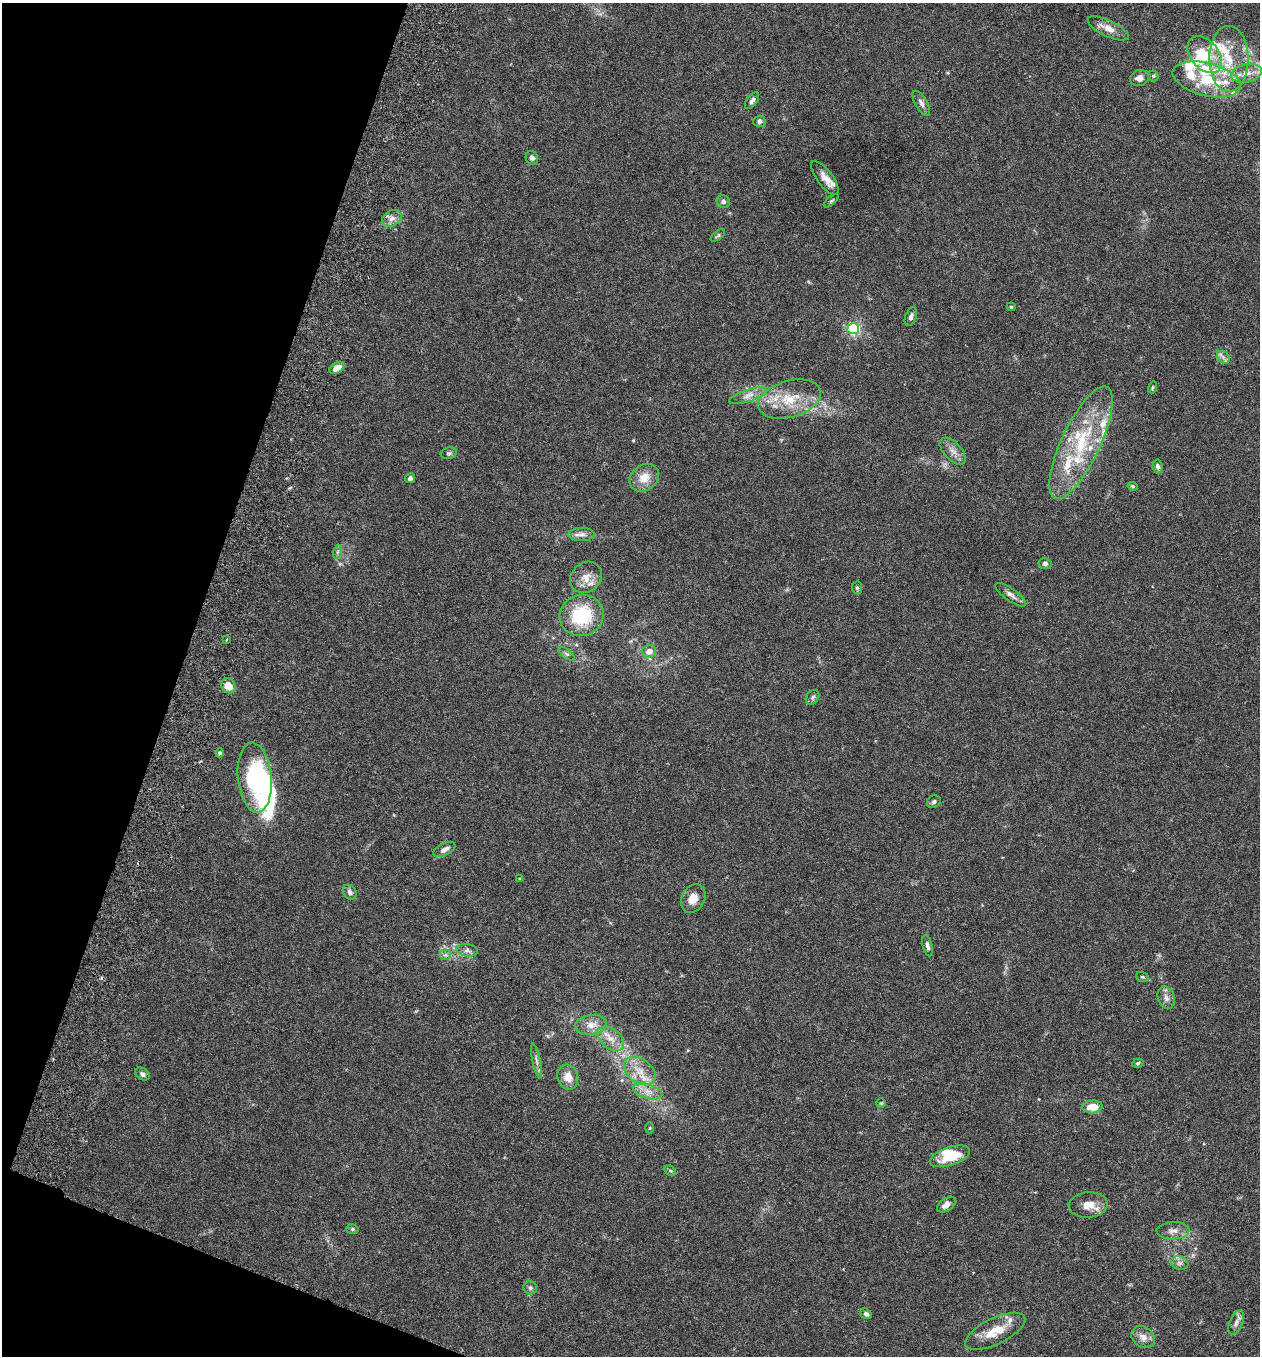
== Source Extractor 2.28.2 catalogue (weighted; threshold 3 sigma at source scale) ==
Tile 9 of 4 x 4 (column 1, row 3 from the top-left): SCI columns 192-1449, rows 1382-2735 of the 5544 x 5466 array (HDU 1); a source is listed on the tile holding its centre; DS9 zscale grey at full resolution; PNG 1262 x 1358 px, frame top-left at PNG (2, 3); each listed source drawn as its Kron ellipse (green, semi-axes under 4 px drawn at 4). Shown black and unused: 17% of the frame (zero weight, under 3 of 6 exposures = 3% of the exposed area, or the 3 px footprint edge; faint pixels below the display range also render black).
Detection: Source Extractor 2.28.2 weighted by HDU 2 'WHT'; one run over the whole footprint, this tile lists its part. Background 0.0171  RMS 0.002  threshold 0.008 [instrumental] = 3 sigma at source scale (4.09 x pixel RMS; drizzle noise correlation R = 1.36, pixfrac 0.8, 0.05/0.05 arcsec/px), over >= 5 px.
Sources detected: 102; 5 inside a brighter object's white glare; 1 cosmic-ray / hot-pixel residue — neither listed nor drawn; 18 inside a brighter listed object's ellipse — not listed separately; the other 78 listed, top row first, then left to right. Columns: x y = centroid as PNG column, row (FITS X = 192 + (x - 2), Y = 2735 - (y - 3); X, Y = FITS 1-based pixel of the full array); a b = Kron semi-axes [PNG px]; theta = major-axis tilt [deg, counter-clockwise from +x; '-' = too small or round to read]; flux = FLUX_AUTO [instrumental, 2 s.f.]
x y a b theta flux
1108 28 22 8 -26 2
1205 55 21 14 -50 4.8
1229 59 33 19 -90 8
1246 73 16 9 12 2.1
1153 76 6 5 - 0.26
1140 78 9 8 - 1
1207 79 35 16 -14 7.9
752 101 9 5 52 0.55
921 103 14 6 -59 0.77
759 121 6 5 - 0.6
532 158 7 6 - 0.61
825 178 20 8 -54 1.7
831 201 9 3 40 0.3
723 202 6 6 - 0.6
392 218 10 7 31 1.1
718 235 8 4 37 0.29
1011 307 4 4 - 0.2
911 317 10 5 70 0.64
853 329 6 5 - 28
1223 357 7 5 -46 0.6
337 368 8 5 34 2
1152 387 6 3 72 0.23
748 396 20 6 19 1.3
790 399 32 18 16 6.3
1081 443 61 19 65 14
953 451 16 9 -47 1.4
449 453 8 6 13 0.42
1157 466 7 5 -81 0.58
410 478 5 4 - 0.58
644 478 15 12 38 2.7
1132 486 5 4 - 0.26
582 535 13 6 1 0.92
337 552 7 4 71 0.34
1045 563 6 5 - 0.54
586 577 17 14 41 2.2
857 588 6 5 - 0.32
1011 595 18 6 -35 1
581 615 22 20 21 10
227 639 4 2 - 0.18
649 651 7 6 - 1.5
567 654 9 4 -35 0.45
228 686 8 6 -49 2.1
813 697 8 6 54 0.45
220 753 4 4 - 0.38
255 777 35 17 -84 20
934 802 7 6 - 0.46
444 849 12 6 27 1
520 879 4 4 - 0.26
350 892 8 6 -51 0.62
693 898 15 11 60 2
927 946 11 4 -77 0.66
467 950 11 6 -7 0.77
445 955 6 5 - 0.41
1142 977 6 5 - 0.29
1166 998 11 8 -71 1
591 1025 16 10 8 1.8
611 1039 15 10 -38 2.1
536 1061 18 3 -78 0.65
1138 1063 6 4 19 0.29
640 1071 18 12 -37 3
142 1074 8 5 -34 0.64
568 1077 12 10 -72 2.2
648 1091 15 7 -16 1.6
881 1103 5 4 - 0.21
1093 1107 10 6 5 2.8
650 1128 5 3 - 0.17
950 1156 21 9 18 5.5
670 1171 6 4 -30 0.27
946 1205 10 6 35 1.2
1088 1205 19 12 4 2.4
352 1229 6 5 - 0.31
1173 1231 16 8 2 1.4
1180 1263 9 6 -14 0.64
530 1288 7 6 - 0.48
866 1314 6 5 - 0.53
1236 1322 13 6 67 0.86
995 1331 33 13 26 4.2
1143 1337 13 10 -37 1.4